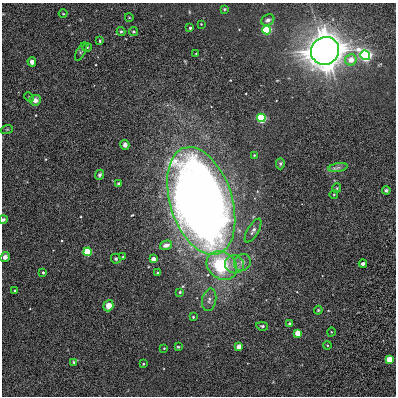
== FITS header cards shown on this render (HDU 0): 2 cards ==
NAXIS1  =                  394
NAXIS2  =                  394

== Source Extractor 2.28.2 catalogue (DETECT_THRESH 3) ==
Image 394 x 394 px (HDU 0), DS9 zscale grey, 1 PNG px = 1 image px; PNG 398 x 398 px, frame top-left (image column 1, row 394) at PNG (2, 3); each listed source drawn as its Kron ellipse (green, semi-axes under 4 px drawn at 4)
Background 0.00197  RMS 0.012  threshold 0.0349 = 3 sigma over >= 5 px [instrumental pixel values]
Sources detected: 62; all 62 listed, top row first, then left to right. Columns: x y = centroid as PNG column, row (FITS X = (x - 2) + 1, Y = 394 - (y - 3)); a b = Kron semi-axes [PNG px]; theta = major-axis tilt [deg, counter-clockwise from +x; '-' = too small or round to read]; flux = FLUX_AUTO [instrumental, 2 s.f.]
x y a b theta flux
224 9 3 3 - 0.82
63 14 4 3 - 0.52
129 17 4 3 - 0.58
268 20 7 5 28 2.4
201 24 2 2 - 0.43
190 28 3 3 - 1.4
266 30 4 4 - 140
121 31 4 4 - 1
133 31 4 4 - 1.3
100 41 4 3 - 0.9
87 47 5 3 - 0.75
81 51 10 3 61 1.1
325 51 14 13 - 1400
196 54 3 2 - 0.52
365 55 5 4 - 400
351 60 6 5 - 9.3
32 62 4 4 - 3
29 97 5 3 - 0.62
35 100 6 5 - 4.3
261 118 4 4 - 150
7 129 6 4 19 0.77
125 145 5 4 - 3
254 155 3 3 - 0.65
280 164 6 4 89 1.1
338 167 9 4 10 2.3
99 175 5 4 - 1.4
119 184 3 3 - 2.6
337 188 5 4 - 0.76
386 190 4 4 - 1.4
334 194 4 3 - 0.61
201 201 56 31 -72 1300
3 220 4 3 - 1.3
253 230 13 5 59 2.6
166 245 6 4 16 3.1
88 252 4 4 - 78
5 257 5 4 - 2.8
123 257 3 3 - 1
116 259 5 5 - 1.3
153 259 4 3 - 8
242 262 9 8 - 3.8
234 264 9 9 - 6.6
363 264 4 3 - 2.3
222 266 16 13 -36 48
43 272 4 3 - 1.2
157 273 3 2 - 0.69
15 290 3 2 - 0.83
180 292 4 3 - 1.1
209 300 11 7 78 3.5
108 306 6 5 - 8.7
318 310 4 3 - 0.85
193 317 3 3 - 0.87
290 324 3 3 - 1.9
262 326 6 4 -9 1.2
331 332 4 3 - 0.59
298 333 4 4 - 18
327 345 4 3 - 0.69
178 347 3 3 - 0.79
239 347 4 4 - 9.5
164 348 3 3 - 0.66
389 359 4 4 - 23
74 362 4 2 - 0.97
143 364 3 3 - 0.99
At the frame edge (FLAGS 8, measured only in part): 1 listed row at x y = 3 220